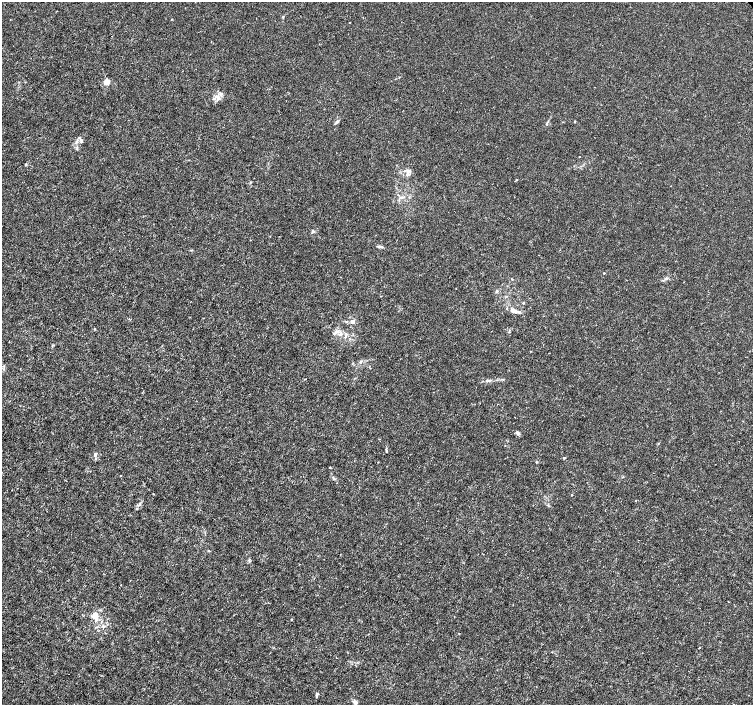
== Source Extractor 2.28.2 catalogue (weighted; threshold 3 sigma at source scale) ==
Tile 7 of 4 x 4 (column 3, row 2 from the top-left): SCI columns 3009-4510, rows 3020-4424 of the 6012 x 5974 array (HDU 1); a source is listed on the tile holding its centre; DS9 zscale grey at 2 x 2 block average (1 PNG px = mean of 2 x 2 image px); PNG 755 x 707 px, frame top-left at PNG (2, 2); no overlay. Shown black and unused: <1% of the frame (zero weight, under 3 of 4 exposures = <1% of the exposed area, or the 3 px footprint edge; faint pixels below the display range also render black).
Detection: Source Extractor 2.28.2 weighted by HDU 2 'WHT'; one run over the whole footprint, this tile lists its part. Background 8.57e-04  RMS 0.0013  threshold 0.00599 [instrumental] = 3 sigma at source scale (4.5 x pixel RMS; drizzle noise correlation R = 1.50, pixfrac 1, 0.0396/0.0396 arcsec/px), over >= 5 px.
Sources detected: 42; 2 inside a brighter listed object's ellipse — not listed separately; the other 40 listed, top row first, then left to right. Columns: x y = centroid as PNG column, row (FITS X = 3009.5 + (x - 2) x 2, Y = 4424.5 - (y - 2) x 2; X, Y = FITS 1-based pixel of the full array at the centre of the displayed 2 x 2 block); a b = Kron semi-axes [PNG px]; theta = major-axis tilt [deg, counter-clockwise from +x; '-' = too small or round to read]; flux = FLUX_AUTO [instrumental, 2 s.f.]
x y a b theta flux
283 17 3 2 - 0.24
350 22 2 2 - 0.33
106 82 3 3 - 7.1
217 97 7 3 14 1.1
337 121 5 4 - 0.54
575 121 3 2 - 0.22
547 124 4 2 - 0.25
81 140 6 3 87 0.53
77 141 7 3 65 0.81
579 157 2 2 - 0.13
26 164 3 2 - 0.27
408 173 10 4 74 1.2
516 180 3 2 - 0.19
250 182 3 3 - 0.25
313 232 6 3 39 0.5
380 247 11 2 -9 0.49
604 273 3 2 - 0.18
666 278 5 4 - 0.56
496 291 3 3 - 0.37
515 311 9 5 -49 1.3
346 321 3 2 - 0.23
353 322 5 4 - 0.91
94 329 2 2 - 0.3
339 334 3 2 - 0.31
345 336 4 3 - 0.46
52 345 3 2 - 0.22
518 433 5 3 - 0.62
386 449 3 3 - 0.26
95 454 4 3 - 0.66
564 458 3 2 - 0.24
572 495 2 2 - 0.18
139 504 5 3 - 0.43
95 617 10 8 -88 2.3
291 619 2 2 - 0.19
103 626 5 3 - 0.6
699 647 2 2 - 0.23
336 658 2 2 - 0.12
317 695 7 3 86 0.49
355 702 6 4 -24 0.96
733 704 2 2 - 0.14
Isophote crosses this tile's border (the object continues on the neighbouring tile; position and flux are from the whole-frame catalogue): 1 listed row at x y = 733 704
Diffuse or blended objects may show on this block-average render without a row.